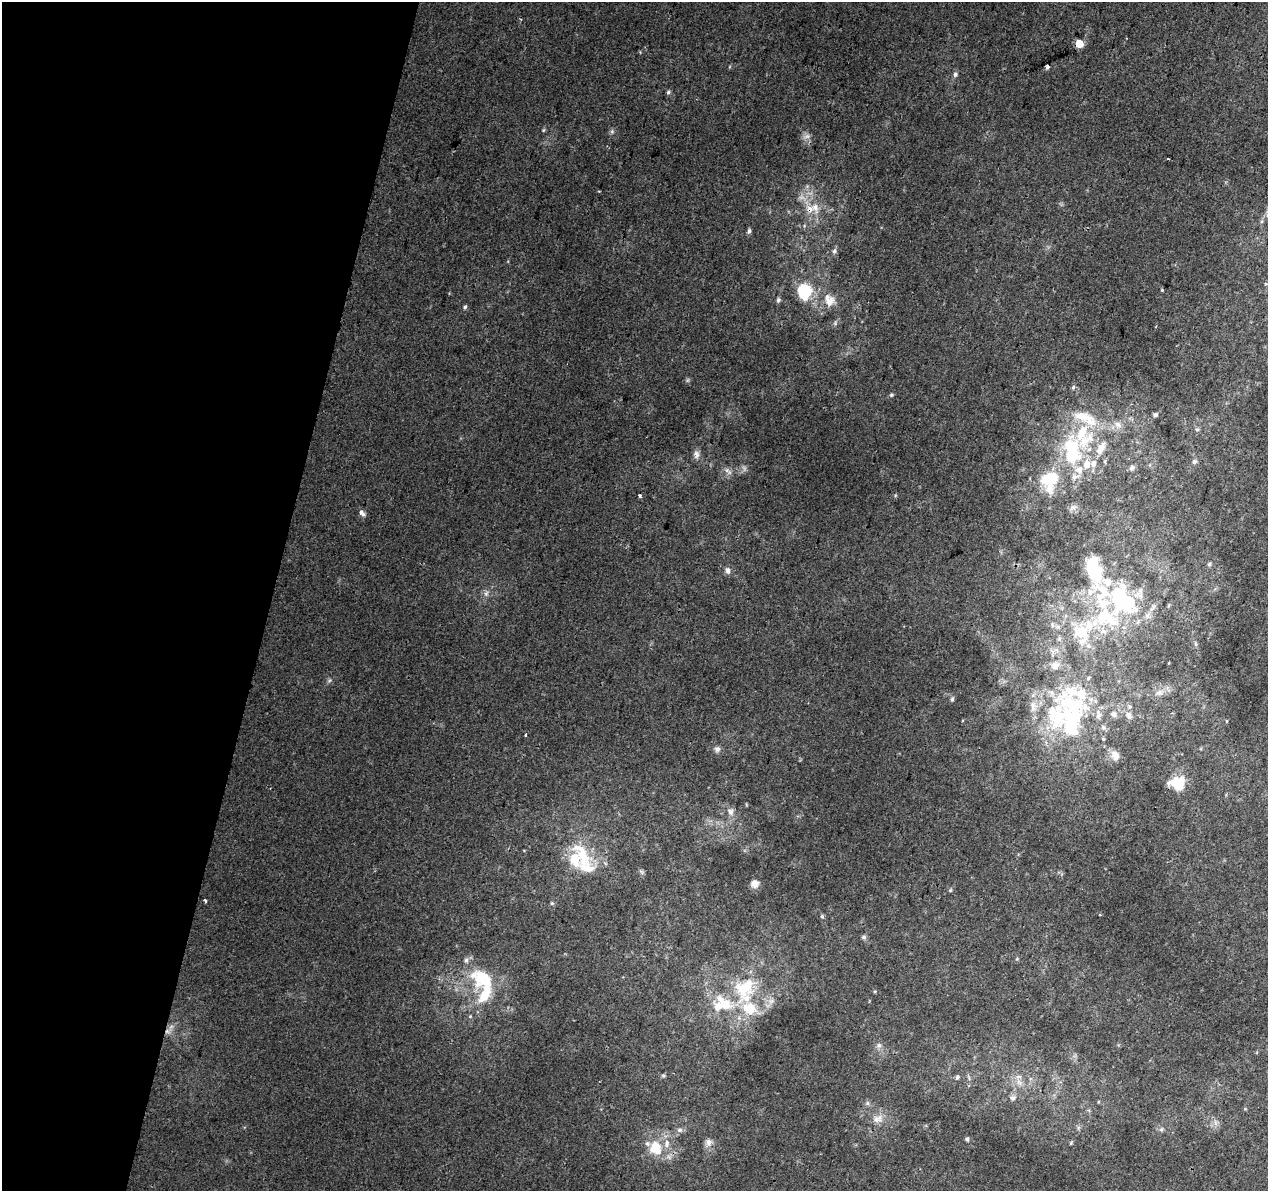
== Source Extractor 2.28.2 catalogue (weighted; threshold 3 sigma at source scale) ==
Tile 9 of 4 x 4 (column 1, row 3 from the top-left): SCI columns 18-1283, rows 1515-2703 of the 5092 x 5344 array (HDU 1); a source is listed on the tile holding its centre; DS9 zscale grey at full resolution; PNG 1270 x 1193 px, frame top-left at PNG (2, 2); no overlay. Shown black and unused: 21% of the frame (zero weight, under 2 of 3 exposures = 2% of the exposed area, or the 3 px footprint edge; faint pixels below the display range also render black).
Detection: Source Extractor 2.28.2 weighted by HDU 2 'WHT'; one run over the whole footprint, this tile lists its part. Background 0.00752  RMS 0.0036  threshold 0.0161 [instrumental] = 3 sigma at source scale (4.5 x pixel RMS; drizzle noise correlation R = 1.50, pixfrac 1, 0.0396/0.0396 arcsec/px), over >= 5 px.
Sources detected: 123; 6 too faint to see at this stretch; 2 inside a brighter object's white glare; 1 cosmic-ray / hot-pixel residue — not listed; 31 inside a brighter listed object's ellipse — not listed separately; the other 83 listed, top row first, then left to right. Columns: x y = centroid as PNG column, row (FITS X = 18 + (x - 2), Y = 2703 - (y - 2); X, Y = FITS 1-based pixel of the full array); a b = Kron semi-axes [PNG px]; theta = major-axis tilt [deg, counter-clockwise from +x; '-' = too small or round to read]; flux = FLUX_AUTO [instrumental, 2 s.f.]
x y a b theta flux
1079 44 5 5 - 13
1047 67 4 4 - 2.4
955 74 7 5 76 1.1
668 92 6 5 - 0.71
543 130 6 4 88 0.45
612 131 6 6 - 0.73
815 207 17 9 -69 4.7
1262 221 6 4 71 0.59
749 231 6 4 63 0.88
834 251 7 6 - 1
1265 284 5 3 - 0.36
1162 290 4 3 - 0.33
804 291 23 19 -89 13
778 300 6 5 - 0.92
830 300 18 15 -63 5.7
465 307 6 4 70 0.68
1073 387 6 5 - 0.73
891 395 5 4 - 0.5
1155 415 7 5 16 0.81
1118 425 13 8 -32 2.5
1197 429 6 5 - 0.68
1072 450 45 30 -82 35
697 454 13 8 -89 1.8
1105 461 6 4 72 0.51
1194 461 7 6 - 1.1
1132 468 7 6 - 1.3
1050 480 30 22 70 17
640 496 5 4 - 0.58
1073 507 11 8 7 1.3
362 513 9 5 -36 1.6
1209 564 5 4 - 0.67
728 570 10 7 -78 1.4
486 593 8 6 87 1.3
1123 601 45 32 -55 43
1081 633 29 20 -30 13
1195 643 6 4 -72 0.5
1088 678 5 4 - 0.57
1159 693 11 8 -5 2
952 699 7 4 75 0.69
1033 706 17 10 -84 3.8
1114 714 9 8 - 1.5
1099 715 14 9 -89 2.5
1129 715 9 7 -76 1.7
1226 721 4 3 - 0.28
1071 726 100 25 -81 41
1103 727 7 6 - 1.2
526 735 3 3 - 0.82
1103 739 5 4 - 0.43
717 749 8 7 - 1.5
1115 755 14 10 -71 2.8
1177 783 17 14 -1 9.6
730 811 12 10 -78 2.4
582 853 38 18 -59 14
641 872 7 5 -58 0.74
755 883 9 9 - 2.3
950 890 5 4 - 0.44
205 900 4 2 - 0.62
552 903 5 5 - 0.5
822 916 5 5 - 0.54
864 937 6 6 - 0.9
1017 959 5 3 - 0.36
483 979 36 27 -30 21
744 987 33 25 36 19
875 991 5 3 - 0.35
771 1001 9 8 - 2.1
739 1018 7 6 - 1.1
171 1027 12 6 68 1.8
879 1045 8 7 - 1.4
663 1075 6 6 - 0.63
957 1077 7 6 - 0.81
969 1078 8 4 -48 0.73
1019 1082 13 7 -44 2.5
1013 1098 8 7 - 1.5
867 1103 6 5 - 0.82
1245 1109 5 4 - 0.37
878 1119 17 11 13 4.1
1215 1123 9 6 -88 1.6
1161 1129 7 5 22 0.88
679 1130 8 7 - 1.3
967 1139 5 4 - 0.77
708 1142 11 10 - 2.1
1071 1143 5 4 - 0.43
655 1148 23 19 -72 11
Overlapping masked pixels (flux is a lower limit): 1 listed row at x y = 1177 783